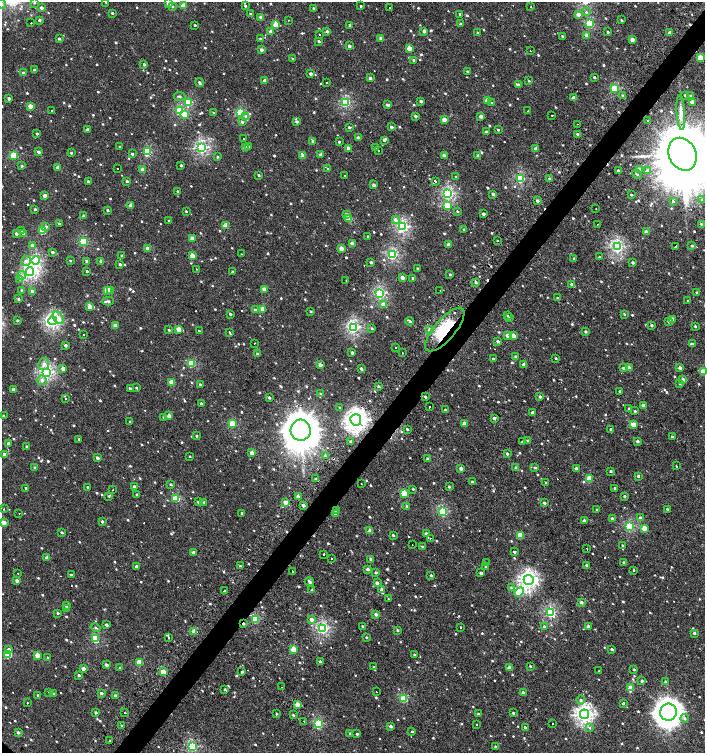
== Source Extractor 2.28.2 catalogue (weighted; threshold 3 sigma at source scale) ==
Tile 10 of 4 x 4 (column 2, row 3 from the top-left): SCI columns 1612-3017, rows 1507-3007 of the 6059 x 6037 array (HDU 1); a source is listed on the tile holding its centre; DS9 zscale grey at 2 x 2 block average (1 PNG px = mean of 2 x 2 image px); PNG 707 x 755 px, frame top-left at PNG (2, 2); each listed source drawn as its Kron ellipse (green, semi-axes under 4 px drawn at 4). Shown black and unused: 4% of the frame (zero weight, under 2 of 3 exposures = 2% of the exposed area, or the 3 px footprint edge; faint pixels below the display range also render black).
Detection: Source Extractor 2.28.2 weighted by HDU 2 'WHT'; one run over the whole footprint, this tile lists its part. Background 0.00127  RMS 0.0039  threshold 0.0174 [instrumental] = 3 sigma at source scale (4.5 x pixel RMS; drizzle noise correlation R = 1.50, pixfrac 1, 0.0396/0.0396 arcsec/px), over >= 5 px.
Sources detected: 978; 22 cosmic-ray / hot-pixel residue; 1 long thin detection or spike segment (spike, bleed or trail) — neither listed nor drawn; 2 coinciding with a brighter row at this scale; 3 inside a brighter listed object's ellipse — not listed separately; of the other 950, all 500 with FLUX_AUTO >= 0.954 (the completeness limit of this list) listed and drawn (450 fainter detections not listed), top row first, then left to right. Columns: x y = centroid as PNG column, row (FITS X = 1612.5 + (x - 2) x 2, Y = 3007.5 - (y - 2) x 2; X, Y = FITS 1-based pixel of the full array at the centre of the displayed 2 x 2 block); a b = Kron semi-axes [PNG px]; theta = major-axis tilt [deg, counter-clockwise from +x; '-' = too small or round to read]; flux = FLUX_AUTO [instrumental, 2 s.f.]
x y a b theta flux
106 2 3 3 - 1.1
34 3 3 3 - 1
169 3 3 3 - 21
2 4 4 4 - 2.2
172 6 3 3 - 1.3
183 6 3 2 - 13
245 6 3 3 - 1.6
361 6 2 2 - 1.1
389 7 2 2 - 2.9
531 7 2 2 - 3.4
42 8 3 2 - 3.4
313 8 3 3 - 1
586 12 4 3 - 1.4
112 13 2 2 - 1.6
251 14 2 2 - 3.9
460 14 2 2 - 1.4
578 14 3 3 - 4.9
261 17 3 2 - 6.1
39 20 4 3 - 1.7
288 20 2 2 - 2.7
621 20 3 2 - 0.99
31 23 2 2 - 1.5
461 24 2 2 - 2.5
590 24 3 3 - 49
195 25 2 2 - 1.2
276 25 3 3 - 16
350 25 2 2 - 1.5
327 31 3 3 - 1.7
424 31 3 3 - 4.5
271 32 2 2 - 8.7
608 32 2 2 - 1.3
477 33 2 2 - 1.4
670 33 2 2 - 5.9
319 34 2 2 - 2.8
586 35 3 3 - 3.6
562 36 3 2 - 1
381 38 3 2 - 4.7
59 39 3 3 - 1.3
260 39 3 3 - 1.9
632 40 2 2 - 7.2
319 41 3 2 - 1.9
349 46 2 2 - 3.2
409 48 3 3 - 10
261 50 2 2 - 3.6
530 51 2 2 - 1.6
700 58 3 3 - 24
292 59 3 2 - 1.2
414 60 2 2 - 2.6
144 64 3 3 - 2.2
34 70 2 2 - 1.8
468 71 3 2 - 1.7
23 73 2 2 - 2.8
311 74 2 2 - 3.1
594 77 2 2 - 1.3
370 78 3 3 - 2.5
265 81 2 2 - 6.3
529 81 3 2 - 1
326 82 2 2 - 2
199 83 4 3 - 2.1
518 85 3 2 - 5.8
615 89 3 3 - 44
685 95 3 3 - 1.3
180 96 6 3 -4 1.7
623 96 3 3 - 1.3
691 96 3 2 - 2.7
574 98 2 2 - 5.4
9 99 2 2 - 4
421 101 3 2 - 2.4
487 101 3 2 - 12
188 102 3 3 - 39
346 102 3 3 - 72
692 102 2 2 - 5.8
492 103 3 3 - 2
388 105 4 2 - 2.2
30 106 3 2 - 11
528 110 2 2 - 1.3
51 111 2 2 - 2.6
179 111 3 3 - 42
213 113 2 2 - 1.2
240 113 3 3 - 58
681 113 17 4 -86 7.1
185 115 3 3 - 15
552 115 2 2 - 1.2
246 116 4 3 - 4.4
415 116 2 2 - 1.8
481 116 2 2 - 5.2
444 120 3 3 - 8.7
297 121 3 2 - 2.4
648 121 2 2 - 1.2
242 122 3 3 - 1.6
577 124 2 2 - 1.2
349 127 2 2 - 1.5
391 127 3 2 - 2.4
87 129 2 2 - 2.4
498 130 3 3 - 1
486 132 2 2 - 3.3
37 134 2 2 - 1.4
577 134 2 2 - 1.6
244 138 2 2 - 1.1
358 138 3 2 - 2.8
384 140 3 3 - 1.2
313 141 3 3 - 1.8
339 142 2 2 - 1.2
120 147 2 2 - 1.6
202 147 3 3 - 140
249 147 3 3 - 1.1
245 148 3 3 - 11
348 148 3 3 - 3.8
376 148 3 2 - 2.7
536 149 2 2 - 5.9
378 150 2 2 - 2.7
38 152 3 2 - 3.1
147 152 4 3 - 48
71 153 3 2 - 1.2
132 154 2 2 - 1.9
683 154 17 13 -64 14000
13 155 3 3 - 34
321 155 2 2 - 5.4
444 155 3 2 - 6.1
303 156 3 2 - 8.8
478 156 3 3 - 4.3
217 157 3 3 - 1.1
181 165 3 2 - 1.2
22 166 3 3 - 1.3
58 168 3 2 - 5.2
117 168 2 2 - 1.7
328 169 3 3 - 1
639 169 4 3 - 1.7
143 170 3 2 - 11
618 170 2 2 - 1.5
648 171 3 3 - 3.3
637 174 5 3 - 1.2
259 175 2 2 - 1.6
344 176 2 2 - 1.2
456 177 2 2 - 0.97
520 178 3 3 - 65
550 179 3 3 - 3.5
88 181 2 2 - 1.6
127 181 2 2 - 1.6
435 181 3 2 - 8.2
374 185 2 2 - 3.6
178 191 3 2 - 6
448 193 3 3 - 100
493 194 2 2 - 2.5
45 195 2 2 - 6.6
631 195 2 2 - 1.2
702 200 3 3 - 0.98
537 201 2 2 - 3.6
673 201 3 3 - 1.5
131 206 2 2 - 9.1
447 206 3 3 - 19
35 209 2 2 - 1.3
596 209 2 2 - 2.5
107 210 2 2 - 1.7
186 211 2 2 - 1
457 211 3 2 - 0.95
346 214 3 3 - 2.4
483 214 2 2 - 3.7
83 216 2 2 - 2.4
349 218 3 3 - 22
395 220 4 3 - 3.3
169 221 2 2 - 1.3
59 224 3 2 - 1.7
598 224 2 2 - 0.97
701 224 3 3 - 1.3
225 225 3 3 - 14
46 227 3 3 - 2.8
402 227 3 3 - 120
464 230 2 2 - 1.9
21 231 3 3 - 0.99
43 231 3 3 - 34
646 232 2 2 - 5.8
16 233 3 3 - 3
24 234 2 2 - 9.6
368 236 2 2 - 1
192 239 2 2 - 9
497 240 2 2 - 1.1
83 242 3 3 - 52
352 244 3 3 - 5.7
448 244 2 2 - 4.2
32 245 3 2 - 2.6
676 246 3 2 - 7.1
692 246 3 2 - 1.7
617 247 3 3 - 140
148 249 2 2 - 8.7
341 249 3 2 - 9.8
52 252 3 2 - 2
241 254 2 2 - 0.97
122 255 2 2 - 1
192 255 3 2 - 9
392 255 3 3 - 93
599 257 2 2 - 2
574 258 3 2 - 0.96
26 261 5 4 - 3.1
36 261 4 3 - 91
70 261 2 2 - 1.1
87 261 3 2 - 2.2
101 261 2 2 - 4.5
371 262 2 2 - 1.5
633 263 2 2 - 2.2
120 264 3 2 - 1.7
418 268 2 2 - 1.8
196 269 2 2 - 1.4
87 271 3 2 - 1.2
30 272 4 4 - 170
233 272 2 2 - 2.3
450 274 2 2 - 1.5
22 275 4 3 - 2
402 277 2 2 - 6.3
413 278 3 2 - 1.8
19 279 3 2 - 1.3
346 280 2 2 - 1.5
476 282 3 3 - 1.9
572 284 3 3 - 2.6
264 289 3 2 - 7.9
21 290 2 2 - 1
107 290 3 3 - 24
111 290 3 3 - 2.3
32 291 3 3 - 2.6
440 291 2 2 - 1
697 292 3 3 - 1.3
380 293 3 3 - 100
557 298 3 2 - 1
18 299 3 3 - 1.3
108 301 5 3 - 1.5
688 301 2 2 - 1.2
384 305 3 3 - 11
90 307 3 2 - 12
263 309 3 3 - 15
255 310 3 3 - 1.9
311 311 3 2 - 1.1
230 314 2 2 - 1.4
624 314 3 3 - 1.1
507 315 3 3 - 1
58 318 7 4 -54 6.2
509 318 3 2 - 1.3
672 319 2 2 - 7.8
17 320 2 2 - 1.5
53 321 4 4 - 180
410 321 4 2 - 1.6
668 321 4 3 - 1.1
115 325 3 2 - 8.1
652 325 2 2 - 2.1
695 326 2 2 - 1.3
353 327 3 3 - 140
372 328 3 3 - 1.6
179 329 3 3 - 14
169 330 2 2 - 1.1
430 330 3 3 - 3.2
445 330 27 10 49 47
199 331 2 2 - 1.1
229 332 3 2 - 1.3
585 332 2 2 - 2.1
83 335 2 2 - 1.5
508 335 3 3 - 5.5
513 336 3 2 - 12
498 341 3 2 - 1.9
254 343 2 2 - 1.4
692 344 4 3 - 1.4
65 345 2 2 - 3
395 347 2 2 - 1.1
352 353 2 2 - 2.6
402 353 2 2 - 1.2
257 354 3 3 - 2
515 356 3 3 - 1.4
556 358 2 2 - 1.1
493 359 2 2 - 1
44 364 6 5 - 4
191 364 3 3 - 40
524 364 2 2 - 6.3
320 365 2 2 - 6.4
63 368 3 3 - 7.2
624 368 3 2 - 4.3
629 368 3 3 - 7.4
680 368 3 2 - 3.5
361 369 2 2 - 2.6
46 372 4 3 - 160
703 372 3 3 - 15
42 380 5 4 - 2.9
683 380 2 2 - 6.7
172 382 3 3 - 16
680 384 3 3 - 1.3
200 385 2 2 - 2.6
378 386 3 3 - 1.3
136 388 3 2 - 1.2
13 389 2 2 - 3.8
130 389 3 2 - 2
620 391 2 2 - 1.5
321 394 3 3 - 1.5
269 397 2 2 - 1.8
425 397 2 2 - 1.6
540 397 3 3 - 2.2
65 399 2 2 - 4
201 403 2 2 - 2.4
643 405 2 2 - 5
430 407 2 2 - 1.7
340 408 3 3 - 1.1
629 409 3 3 - 1.4
445 410 2 2 - 1.8
635 411 3 3 - 1.1
532 412 2 2 - 4.1
4 416 2 2 - 1.3
169 416 2 2 - 7
164 417 3 3 - 1.6
494 418 2 2 - 2.8
356 420 5 5 - 400
130 422 2 2 - 1.6
464 423 2 2 - 7.7
233 424 3 3 - 35
633 424 3 2 - 12
407 429 3 2 - 1.3
610 429 2 2 - 9.7
301 430 10 10 - 3200
196 436 2 2 - 1.4
672 437 2 2 - 1.5
79 439 3 2 - 1.2
528 441 3 3 - 2
637 441 2 2 - 2.9
351 442 3 3 - 2.1
522 442 3 2 - 1.5
8 443 2 2 - 2.3
27 447 2 2 - 1.7
252 453 2 2 - 7.6
4 454 2 2 - 3.9
507 454 3 2 - 1.6
190 456 2 2 - 1
325 456 4 3 - 1.8
97 458 2 2 - 3
428 459 2 2 - 5.2
676 466 2 2 - 1.6
35 467 3 3 - 1.2
461 468 2 2 - 4.8
516 468 3 2 - 3.3
535 468 3 2 - 1.2
576 468 2 2 - 2.5
611 471 2 2 - 1.8
638 476 2 2 - 1.9
316 478 3 3 - 1.1
589 479 3 3 - 21
472 482 3 2 - 1.6
546 483 3 2 - 1
171 484 3 2 - 1.6
361 484 2 2 - 1.3
88 487 3 2 - 1.1
135 487 3 3 - 3.6
449 487 3 2 - 1.3
26 488 3 2 - 1.2
615 488 3 2 - 1.4
413 489 3 3 - 1
113 490 2 2 - 1
404 493 3 3 - 23
137 495 2 2 - 1.9
109 496 4 3 - 1.2
625 496 2 2 - 1.7
298 497 3 2 - 4.8
176 498 3 3 - 33
198 502 3 2 - 1.1
204 502 3 3 - 1.1
286 503 3 2 - 9.5
544 503 2 2 - 2.9
303 505 3 3 - 2.8
407 506 3 3 - 0.98
4 509 2 2 - 1.6
667 509 2 2 - 1.4
336 510 3 2 - 5.2
597 510 2 2 - 1.2
443 512 3 3 - 69
241 513 2 2 - 3.2
19 514 2 2 - 1.1
335 514 3 3 - 3.2
640 517 3 3 - 1.8
612 518 3 2 - 1.4
584 520 3 2 - 2.9
4 522 3 2 - 9
102 522 2 2 - 2.3
629 526 3 3 - 62
644 528 3 2 - 11
370 531 2 2 - 9.1
62 532 3 2 - 1.2
426 534 2 2 - 4.5
393 535 3 2 - 1.3
520 535 3 3 - 25
430 538 2 2 - 1.1
412 545 2 2 - 1.1
622 545 2 2 - 1
422 547 3 3 - 1.1
587 549 2 2 - 1.1
193 552 2 2 - 4.6
514 552 3 2 - 12
323 554 2 2 - 2.6
47 558 2 2 - 5.9
331 558 2 2 - 2.1
371 559 3 2 - 2.8
624 562 2 2 - 1.8
487 563 2 2 - 2.6
586 565 2 2 - 1.5
240 566 3 3 - 1.1
136 567 2 2 - 3.8
486 567 2 2 - 1
368 569 2 2 - 3.7
634 570 2 2 - 3.6
292 571 2 2 - 1.5
18 573 2 2 - 1.2
376 573 3 2 - 1.8
481 573 2 2 - 2.9
71 575 2 2 - 2.1
431 575 3 2 - 1.4
529 580 5 5 - 270
17 581 2 2 - 3.6
309 582 4 2 - 2.5
377 583 2 2 - 3.5
511 588 4 3 - 1.4
382 589 3 3 - 2.4
312 590 3 3 - 1.1
224 591 2 2 - 2
519 592 5 3 - 42
388 599 2 2 - 1.2
581 602 3 2 - 3
66 606 3 3 - 1.1
67 608 2 2 - 2.8
550 612 3 3 - 93
58 613 2 2 - 1.5
376 614 2 2 - 3.5
255 619 3 3 - 41
312 620 3 3 - 4
244 624 3 2 - 1.4
106 625 3 2 - 2.2
362 626 2 2 - 1.1
460 627 2 2 - 1.8
544 627 3 2 - 2.4
588 627 2 2 - 5.1
96 628 5 3 - 1.2
323 628 3 3 - 120
398 630 3 2 - 1.4
194 631 3 2 - 13
694 633 3 2 - 2.2
366 637 2 2 - 1
168 638 2 2 - 1.7
95 639 3 3 - 45
294 649 3 3 - 22
612 649 3 2 - 2
9 650 3 3 - 3.2
8 655 3 3 - 33
37 655 3 2 - 14
414 655 2 2 - 1.2
48 658 3 2 - 2.2
320 662 3 2 - 2.1
139 663 3 3 - 29
107 665 2 2 - 4
530 666 2 2 - 1.1
374 667 3 3 - 1.2
120 668 3 2 - 2
509 668 2 2 - 7.7
83 669 2 2 - 6.7
599 670 2 2 - 1.2
634 670 2 2 - 1.5
163 672 3 2 - 11
242 672 2 2 - 1.4
79 675 3 2 - 1.6
642 681 2 2 - 2.3
665 681 3 2 - 1.6
282 687 2 2 - 3.3
631 688 3 3 - 16
225 689 3 2 - 1.1
49 692 2 2 - 1.9
376 692 2 2 - 1.5
101 693 3 3 - 1.9
523 693 2 2 - 5.6
54 694 2 2 - 1.7
38 696 2 2 - 2.2
116 696 2 2 - 6.1
404 699 3 3 - 43
581 700 4 3 - 2.2
27 703 2 2 - 2.1
623 703 3 2 - 1.4
297 704 2 2 - 12
96 712 2 2 - 2
125 712 2 2 - 3.9
668 712 8 8 - 1000
513 713 3 2 - 1.6
276 714 3 2 - 1.2
478 714 2 2 - 1.7
584 714 5 4 - 260
293 715 2 2 - 1.4
685 718 4 3 - 1.8
304 721 2 2 - 1.7
553 723 2 2 - 11
318 724 3 3 - 60
477 724 2 2 - 1.5
121 725 2 2 - 1.6
391 726 3 2 - 3
525 727 3 2 - 1.5
590 728 3 3 - 1.2
412 731 2 2 - 1.2
18 732 3 2 - 2.1
350 734 3 2 - 1.7
357 734 2 2 - 1.3
110 741 2 2 - 4.7
495 746 3 3 - 0.96
192 747 3 3 - 80
Overlapping masked pixels (flux is a lower limit): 4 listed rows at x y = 445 330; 425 397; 356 420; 244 624
Isophote crosses this tile's border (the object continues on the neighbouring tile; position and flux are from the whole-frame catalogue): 6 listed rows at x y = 106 2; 34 3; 169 3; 2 4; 683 154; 703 372